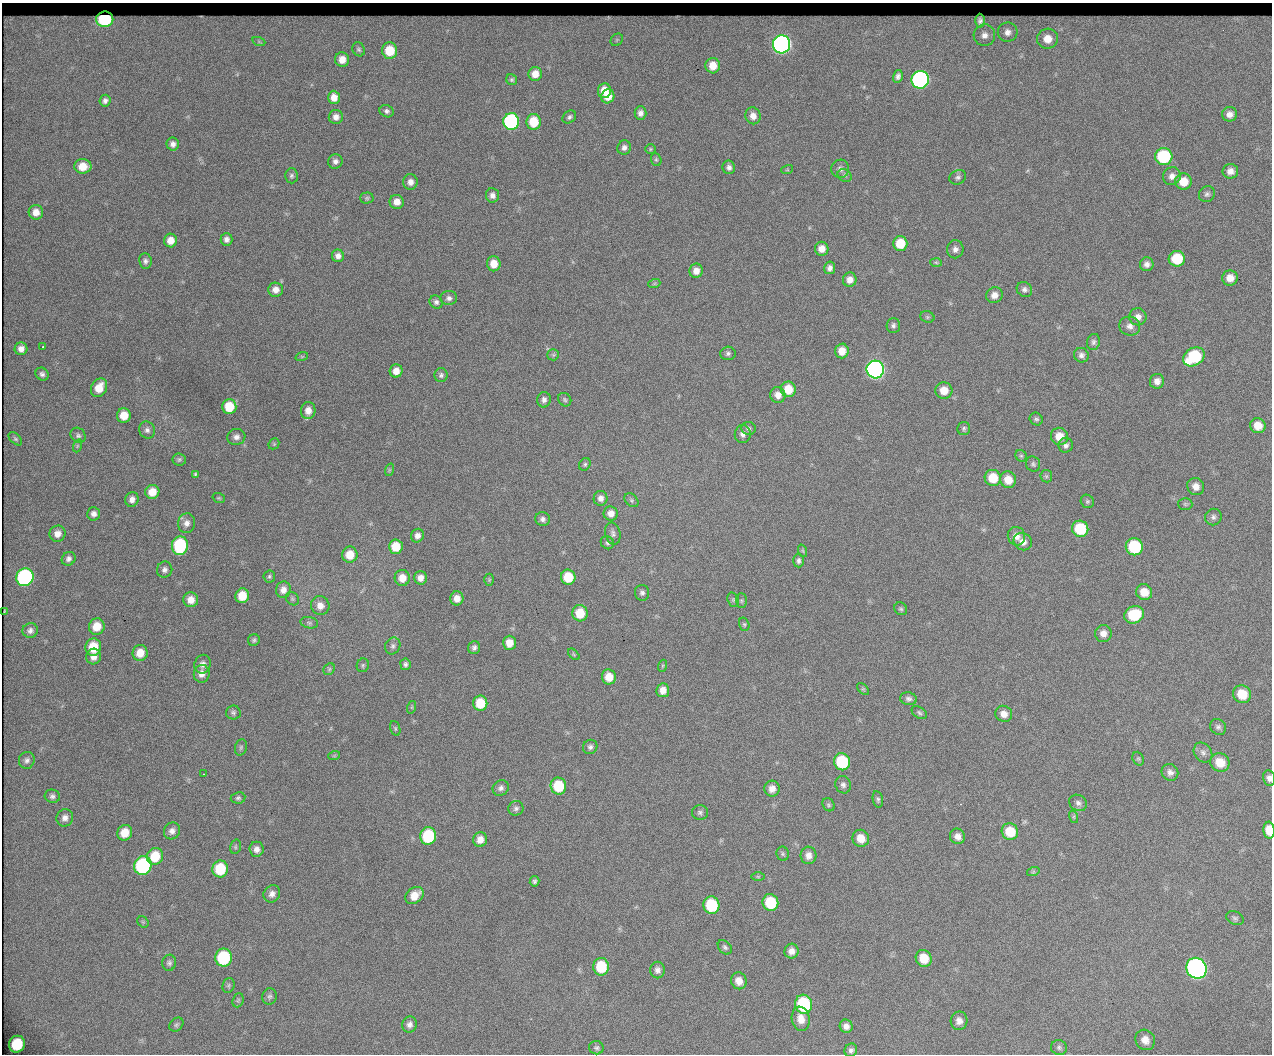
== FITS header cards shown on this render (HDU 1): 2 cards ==
NAXIS1  =                 1270 / length of original image axis
NAXIS2  =                 1052 / length of original image axis

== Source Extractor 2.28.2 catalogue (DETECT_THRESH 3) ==
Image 1270 x 1052 px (HDU 1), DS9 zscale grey, 1 PNG px = 1 image px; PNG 1274 x 1056 px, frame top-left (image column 1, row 1052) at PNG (2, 3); each listed source drawn as its Kron ellipse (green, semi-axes under 4 px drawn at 4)
Background 2710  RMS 48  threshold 143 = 3 sigma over >= 5 px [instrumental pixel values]
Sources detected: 270; all 270 listed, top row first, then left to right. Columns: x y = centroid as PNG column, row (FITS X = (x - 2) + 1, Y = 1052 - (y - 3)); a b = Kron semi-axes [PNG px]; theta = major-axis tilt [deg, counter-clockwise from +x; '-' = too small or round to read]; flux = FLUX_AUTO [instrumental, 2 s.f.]
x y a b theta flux
105 19 8 7 - 2.5e+05
980 21 7 5 -89 1.0e+04
1008 32 10 9 - 2.2e+04
984 35 11 10 - 2.5e+04
1047 39 10 10 - 4.4e+04
617 40 7 5 45 6.5e+03
259 42 7 4 -19 5.2e+03
782 44 9 8 - 1.7e+06
359 49 7 6 - 7.2e+03
390 51 8 7 - 9.1e+04
342 60 7 7 - 3.1e+04
713 66 8 7 - 4.2e+04
535 74 7 6 - 3.3e+04
898 76 6 5 - 1.0e+04
512 80 6 5 - 5.6e+03
920 80 9 8 - 9.6e+05
604 91 7 6 - 4.5e+04
608 96 7 6 - 4.3e+04
334 97 7 6 - 2.6e+04
105 101 6 5 - 9.9e+03
387 111 7 6 - 8.7e+03
640 113 6 6 - 1.5e+04
1230 114 7 7 - 1.9e+04
753 116 8 7 - 2.3e+04
336 117 7 7 - 1.9e+04
569 117 7 5 41 7.9e+03
511 121 8 8 - 6.3e+05
534 122 8 7 - 8.8e+04
173 144 6 6 - 1.4e+04
624 147 7 6 - 1.3e+04
650 149 5 5 - 4.6e+03
1164 157 9 8 - 2.3e+05
656 160 6 5 - 5.4e+03
335 161 7 7 - 1.3e+04
83 166 8 7 - 4.8e+04
729 167 7 6 - 1.2e+04
840 169 9 9 - 1.5e+04
787 170 6 4 18 3.4e+03
1230 171 8 7 - 2.0e+04
845 175 7 6 - 7.8e+03
291 176 7 6 - 7.7e+03
1172 176 9 8 - 1.8e+04
958 177 8 7 - 9.5e+03
410 182 8 7 - 2.0e+04
1183 182 8 8 - 4.7e+04
1207 194 8 7 - 9.5e+03
492 195 7 6 - 1.5e+04
367 198 7 5 1 6.1e+03
397 202 7 7 - 2.5e+04
36 212 7 7 - 2.7e+04
226 239 6 6 - 1.3e+04
170 240 7 6 - 3.4e+04
900 244 7 7 - 7.9e+04
822 249 7 6 - 2.7e+04
955 249 9 8 - 1.5e+04
338 256 6 6 - 1.6e+04
1177 259 8 8 - 1.1e+05
145 261 7 6 - 1.1e+04
936 262 6 4 -2 4.5e+03
494 264 7 6 - 4.0e+04
1147 264 7 6 - 1.5e+04
830 268 6 5 - 1.3e+04
696 271 7 6 - 2.7e+04
1230 278 8 7 - 3.0e+04
850 280 7 7 - 2.4e+04
654 284 6 4 19 4.4e+03
1024 289 8 7 - 1.1e+04
276 290 7 7 - 2.4e+04
994 295 8 7 - 2.4e+04
449 298 8 7 - 1.2e+04
436 302 7 6 - 9.9e+03
927 317 7 5 -21 5.5e+03
1138 317 9 8 - 1.8e+04
893 326 7 6 - 9.5e+03
1130 326 10 9 - 1.9e+04
1093 342 8 6 77 9.3e+03
43 347 2 2 - 3.0e+03
21 349 6 6 - 1.9e+04
842 351 7 7 - 3.8e+04
728 353 8 7 - 9.1e+03
553 355 6 5 - 5.9e+03
1081 355 7 7 - 1.3e+04
302 356 6 4 18 4.2e+03
1194 357 11 8 33 2.2e+05
875 369 9 8 - 1.6e+06
396 371 6 6 - 2.9e+04
42 374 7 6 - 9.9e+03
441 375 7 6 - 8.8e+03
1157 381 7 7 - 1.9e+04
99 388 10 7 60 5.3e+04
788 389 8 7 - 6.5e+04
944 390 8 8 - 4.5e+04
778 395 8 7 - 2.4e+04
544 400 8 6 82 1.3e+04
565 400 7 6 - 6.6e+03
229 407 7 7 - 8.4e+04
308 411 8 7 - 2.7e+04
124 415 7 7 - 4.9e+04
1036 419 7 6 - 7.3e+03
1258 426 8 7 - 4.0e+04
748 428 7 6 - 8.8e+03
964 428 6 6 - 6.9e+03
147 430 8 7 - 1.2e+04
743 434 9 8 - 1.5e+04
78 435 8 7 - 9.6e+03
1059 436 9 8 - 4.9e+04
236 437 9 8 - 1.6e+04
15 439 8 5 -44 6.2e+03
274 444 6 5 - 4.2e+03
1066 445 7 7 - 1.2e+04
77 446 6 4 71 5.1e+03
1021 456 6 5 - 6.2e+03
179 459 7 6 - 6.4e+03
585 464 7 5 59 6.4e+03
1033 464 8 7 - 7.8e+03
389 470 6 4 72 4.2e+03
195 474 3 3 - 4.8e+03
1046 476 6 6 - 6.1e+03
993 478 8 8 - 7.6e+04
1008 480 8 8 - 4.7e+04
1196 486 9 8 - 2.5e+04
152 492 7 7 - 4.4e+04
219 498 6 4 -20 4.4e+03
601 498 7 7 - 1.7e+04
132 499 7 6 - 1.7e+04
632 500 8 5 -43 7.0e+03
1087 501 7 6 - 6.6e+03
1185 504 7 6 - 6.2e+03
611 513 7 7 - 2.4e+04
94 514 7 6 - 1.4e+04
1213 517 8 8 - 1.1e+04
543 519 7 7 - 1.2e+04
187 523 10 8 73 1.9e+04
1080 529 8 8 - 1.5e+05
613 533 11 7 -76 1.2e+04
57 534 8 8 - 2.3e+04
417 536 7 6 - 1.6e+04
1016 536 9 8 - 2.6e+04
1023 542 9 8 - 2.3e+04
607 543 7 6 - 8.0e+03
180 546 9 8 - 3.1e+05
396 547 7 7 - 7.0e+04
1134 547 9 8 - 2.2e+05
803 551 6 4 -71 4.1e+03
350 555 8 7 - 5.4e+04
69 559 7 6 - 1.2e+04
799 561 7 5 -89 9.7e+03
165 570 8 7 - 1.2e+04
269 576 6 6 - 6.0e+03
25 577 9 8 - 6.0e+05
568 577 7 7 - 9.0e+04
402 578 8 7 - 3.8e+04
420 578 7 6 - 2.2e+04
489 580 6 5 - 4.5e+03
283 590 8 7 - 2.1e+04
1144 592 8 8 - 4.8e+04
642 593 8 7 - 9.8e+03
242 596 7 7 - 6.3e+04
457 598 7 6 - 2.8e+04
292 599 7 6 - 6.5e+03
191 600 7 7 - 2.9e+04
733 600 7 5 -71 6.2e+03
741 600 7 5 -89 6.0e+03
320 606 9 9 - 2.6e+04
901 609 7 6 - 6.5e+03
4 611 4 2 - 2.8e+03
580 613 8 7 - 8.0e+04
1134 615 10 8 22 1.3e+05
309 623 9 5 -11 8.3e+03
744 624 7 5 -74 5.4e+03
97 626 8 7 - 5.4e+04
30 630 8 7 - 1.3e+04
1103 633 8 8 - 2.2e+04
254 640 6 5 - 7.1e+03
509 643 7 6 - 3.8e+04
393 646 9 7 62 1.1e+04
93 647 9 8 - 8.2e+04
474 648 6 6 - 1.0e+04
140 653 8 7 - 4.3e+04
574 654 7 4 -46 4.6e+03
94 657 8 7 - 2.4e+04
203 664 9 8 - 1.6e+04
405 664 6 5 - 8.6e+03
363 665 7 6 - 6.3e+03
662 666 6 4 71 4.1e+03
329 669 6 5 - 5.4e+03
202 674 9 8 - 2.3e+04
609 677 7 7 - 4.8e+04
863 689 7 4 -44 4.2e+03
663 690 7 6 - 2.8e+04
1242 694 9 8 - 6.8e+04
908 699 8 6 -10 1.0e+04
480 703 7 7 - 8.3e+04
412 707 6 4 72 4.2e+03
233 713 7 7 - 8.2e+03
919 713 8 5 -33 7.1e+03
1004 714 8 8 - 2.5e+04
1218 727 8 7 - 1.0e+04
395 728 8 5 -72 5.4e+03
241 747 8 6 75 6.5e+03
590 747 7 7 - 1.1e+04
1203 752 11 8 -54 1.5e+04
334 756 6 3 19 4.0e+03
1138 759 7 5 -69 6.2e+03
27 760 8 8 - 1.1e+04
842 762 8 8 - 2.1e+05
1220 762 10 9 - 5.2e+04
1170 772 9 8 - 1.6e+04
204 774 3 3 - 3.1e+03
1269 778 8 6 -79 1.3e+04
843 785 9 7 -65 1.2e+04
558 786 8 7 - 1.2e+05
501 788 8 7 - 1.2e+04
772 789 8 7 - 2.4e+04
52 796 7 6 - 9.5e+03
238 798 7 5 8 6.8e+03
878 799 8 5 -79 7.0e+03
1078 803 9 7 -33 1.3e+04
828 805 7 5 -54 5.8e+03
516 808 7 7 - 9.8e+03
700 812 8 7 - 9.1e+03
1074 817 6 4 -72 5.0e+03
65 818 9 8 - 1.8e+04
1269 830 8 5 -85 6.0e+04
172 831 9 7 54 1.7e+04
1010 832 8 8 - 8.3e+04
125 833 8 7 - 4.8e+04
428 836 9 8 - 2.2e+05
957 836 8 7 - 2.0e+04
861 838 9 8 - 4.4e+04
480 839 7 7 - 2.5e+04
235 847 7 5 75 5.6e+03
257 849 7 7 - 1.7e+04
783 854 7 6 - 6.2e+03
808 855 9 8 - 2.1e+04
155 856 9 8 - 8.4e+04
143 865 9 8 - 4.2e+05
220 869 8 8 - 1.3e+05
1033 872 6 4 18 4.4e+03
758 877 6 4 0 4.7e+03
535 881 5 5 - 6.8e+03
272 894 9 8 - 1.7e+04
415 895 10 7 40 4.5e+04
770 903 8 8 - 1.5e+05
711 905 9 8 - 1.9e+05
1235 918 9 6 -22 8.3e+03
143 922 6 5 - 5.0e+03
725 947 8 6 -45 8.2e+03
791 951 7 7 - 2.0e+04
224 958 9 8 - 2.5e+05
924 958 8 8 - 6.4e+04
169 963 8 7 - 9.1e+03
601 967 9 8 - 1.2e+05
1196 968 11 10 - 1.7e+06
657 970 8 7 - 1.4e+04
739 981 8 7 - 2.8e+04
229 985 7 5 73 6.7e+03
269 996 8 7 - 9.7e+03
238 1000 7 5 68 5.9e+03
804 1004 9 8 - 2.8e+05
801 1019 12 9 -80 3.4e+04
959 1021 9 8 - 2.0e+04
410 1024 8 7 - 1.5e+04
176 1025 8 6 44 7.0e+03
846 1026 6 6 - 1.6e+04
1145 1040 10 9 - 2.9e+04
17 1044 8 8 - 1.2e+05
1059 1047 8 7 - 8.9e+03
596 1048 7 6 - 7.7e+03
851 1050 7 6 - 9.8e+03
At the frame edge (FLAGS 8, measured only in part): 2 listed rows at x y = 1269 778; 1269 830